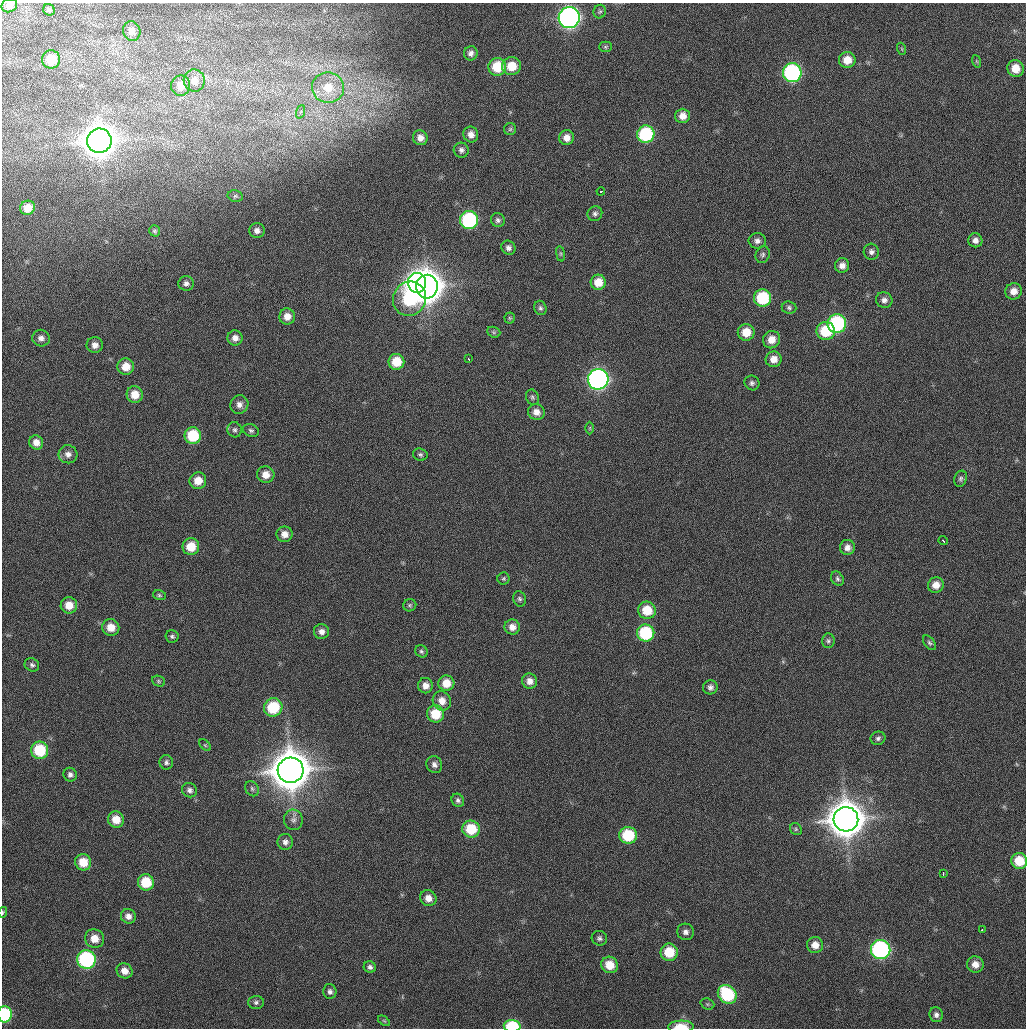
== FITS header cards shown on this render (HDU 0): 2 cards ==
NAXIS1  =                 1024 / Comment
NAXIS2  =                 1026 / Comment

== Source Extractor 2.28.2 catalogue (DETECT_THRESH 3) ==
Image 1024 x 1026 px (HDU 0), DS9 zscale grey, 1 PNG px = 1 image px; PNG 1028 x 1030 px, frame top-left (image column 1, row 1026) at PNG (2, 3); each listed source drawn as its Kron ellipse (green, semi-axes under 4 px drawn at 4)
Background 25.7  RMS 4.1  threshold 12.2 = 3 sigma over >= 5 px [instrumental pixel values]
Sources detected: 156; all 156 listed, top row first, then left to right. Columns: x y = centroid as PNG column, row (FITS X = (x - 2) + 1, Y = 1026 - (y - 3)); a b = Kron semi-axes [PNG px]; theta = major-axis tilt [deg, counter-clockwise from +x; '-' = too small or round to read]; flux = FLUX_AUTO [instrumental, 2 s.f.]
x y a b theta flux
9 6 8 6 22 2.4e+03
49 10 6 5 - 6.6e+02
600 12 7 6 - 5.9e+02
569 18 10 10 - 1.1e+05
132 31 10 8 -70 2.0e+03
605 47 6 5 - 4.3e+02
902 49 6 4 -71 3.3e+02
471 53 7 6 - 1.2e+03
51 59 9 9 - 6.0e+03
847 60 8 8 - 3.7e+03
976 61 6 4 -71 3.8e+02
512 66 9 9 - 5.7e+03
497 67 9 9 - 9.0e+03
1016 68 8 8 - 4.4e+03
792 73 9 9 - 4.4e+04
194 81 11 10 - 2.7e+03
181 86 10 9 - 3.4e+03
328 88 16 15 - 7.3e+03
300 112 7 4 69 5.8e+02
683 116 7 7 - 2.4e+03
510 129 6 6 - 4.9e+02
471 134 8 7 - 1.9e+03
646 134 9 8 - 2.1e+04
420 138 7 7 - 1.9e+03
566 138 7 7 - 2.4e+03
99 141 12 12 - 6.2e+05
461 150 7 7 - 1.0e+03
601 191 4 3 - 4.5e+03
235 196 8 5 -12 5.5e+02
28 208 7 7 - 3.6e+03
595 214 7 7 - 7.8e+02
469 220 9 9 - 3.2e+04
498 220 7 6 - 7.9e+02
155 231 5 5 - 5.2e+02
257 231 8 7 - 1.4e+03
975 240 7 7 - 1.5e+03
757 241 8 7 - 1.3e+03
508 248 7 6 - 1.1e+03
871 252 8 7 - 1.1e+03
560 254 8 4 -82 4.0e+02
763 255 8 7 - 7.8e+02
842 265 7 7 - 1.7e+03
598 282 7 7 - 4.0e+03
186 283 8 7 - 1.0e+03
417 283 10 9 - 1.4e+05
427 287 12 11 - 5.3e+05
1014 291 8 8 - 2.4e+03
763 298 8 8 - 1.5e+04
410 299 17 16 - 3.1e+04
884 300 8 7 - 1.3e+03
540 308 7 6 - 6.9e+02
789 308 7 6 - 7.1e+02
287 316 8 8 - 2.6e+03
510 318 5 5 - 3.8e+02
837 324 9 9 - 3.2e+04
826 331 9 9 - 1.0e+04
494 332 7 5 -21 4.6e+02
746 332 8 8 - 5.0e+03
41 338 9 8 - 1.5e+03
235 338 8 7 - 1.8e+03
771 340 9 8 - 3.2e+03
95 345 8 8 - 1.8e+03
468 359 4 3 - 1.7e+03
774 359 8 8 - 2.5e+03
396 362 8 8 - 6.3e+03
126 367 8 8 - 4.0e+03
598 379 10 10 - 1.0e+05
752 383 7 7 - 8.3e+02
135 394 8 8 - 4.3e+03
532 397 8 6 -66 6.4e+02
239 404 9 9 - 1.5e+03
536 412 8 7 - 2.1e+03
590 428 6 4 89 3.3e+02
235 430 7 7 - 7.8e+02
251 430 8 6 -23 7.2e+02
193 436 8 8 - 1.2e+04
36 442 7 6 - 2.3e+03
68 454 9 9 - 1.5e+03
420 455 7 6 - 6.3e+02
266 475 9 8 - 2.9e+03
961 479 8 6 69 7.2e+02
198 481 8 8 - 3.9e+03
285 534 8 8 - 2.2e+03
943 541 5 3 - 6.0e+03
191 547 8 8 - 5.6e+03
847 547 7 7 - 1.6e+03
503 579 6 6 - 4.9e+02
837 579 8 6 -51 6.7e+02
936 585 8 7 - 2.6e+03
159 595 6 5 - 4.7e+02
519 599 8 6 -72 6.9e+02
69 605 8 8 - 3.6e+03
410 605 7 6 - 5.4e+02
647 610 9 8 - 6.5e+03
111 627 8 8 - 3.6e+03
512 627 8 7 - 2.2e+03
321 631 7 7 - 1.5e+03
646 633 8 8 - 1.8e+04
172 636 6 6 - 6.5e+02
828 641 7 6 - 6.3e+02
929 643 8 5 -52 5.7e+02
421 651 6 5 - 6.0e+02
32 665 7 6 - 7.8e+02
159 681 7 5 -22 4.5e+02
530 681 7 7 - 1.9e+03
446 683 8 7 - 3.8e+03
425 686 7 7 - 1.9e+03
710 687 7 7 - 1.1e+03
442 701 10 9 - 2.8e+03
273 707 9 9 - 1.3e+04
435 714 9 8 - 7.6e+03
878 738 7 6 - 7.7e+02
205 745 7 4 -45 4.3e+02
40 750 8 8 - 1.3e+04
166 762 7 6 - 8.0e+02
434 765 8 7 - 1.2e+03
291 770 13 12 - 1.0e+06
70 775 7 6 - 9.7e+02
252 789 8 6 -56 7.4e+02
190 790 8 7 - 1.0e+03
458 800 7 6 - 7.6e+02
846 819 12 12 - 8.1e+05
116 820 8 8 - 4.1e+03
293 820 10 9 - 1.4e+03
471 829 9 8 - 9.9e+03
796 829 6 5 - 4.8e+02
628 835 9 8 - 1.3e+04
285 842 8 7 - 1.3e+03
1019 861 8 8 - 6.9e+03
83 862 8 8 - 5.3e+03
943 873 4 2 - 2.3e+03
146 882 8 8 - 8.6e+03
428 898 8 7 - 2.3e+03
3 912 5 3 - 3.7e+02
128 916 7 7 - 1.6e+03
982 929 3 2 - 2.4e+03
686 932 8 8 - 1.3e+03
94 938 10 9 - 3.8e+03
599 938 8 7 - 8.7e+02
815 945 8 8 - 2.6e+03
881 949 10 9 - 5.4e+04
669 952 8 8 - 8.6e+03
86 959 9 9 - 4.1e+04
975 964 8 8 - 2.4e+03
610 965 8 8 - 5.0e+03
370 967 6 5 - 8.4e+02
124 971 8 7 - 2.5e+03
330 991 7 6 - 9.4e+02
727 994 10 8 -44 2.0e+04
256 1002 8 6 3 7.2e+02
707 1004 7 5 -21 4.7e+02
5 1014 8 7 - 1.8e+04
936 1015 7 7 - 1.1e+03
384 1021 7 3 -37 3.4e+02
512 1026 8 6 -2 1.4e+04
681 1027 13 6 2 5.3e+03
At the frame edge (FLAGS 8, measured only in part): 5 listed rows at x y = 9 6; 3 912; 5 1014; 512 1026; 681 1027